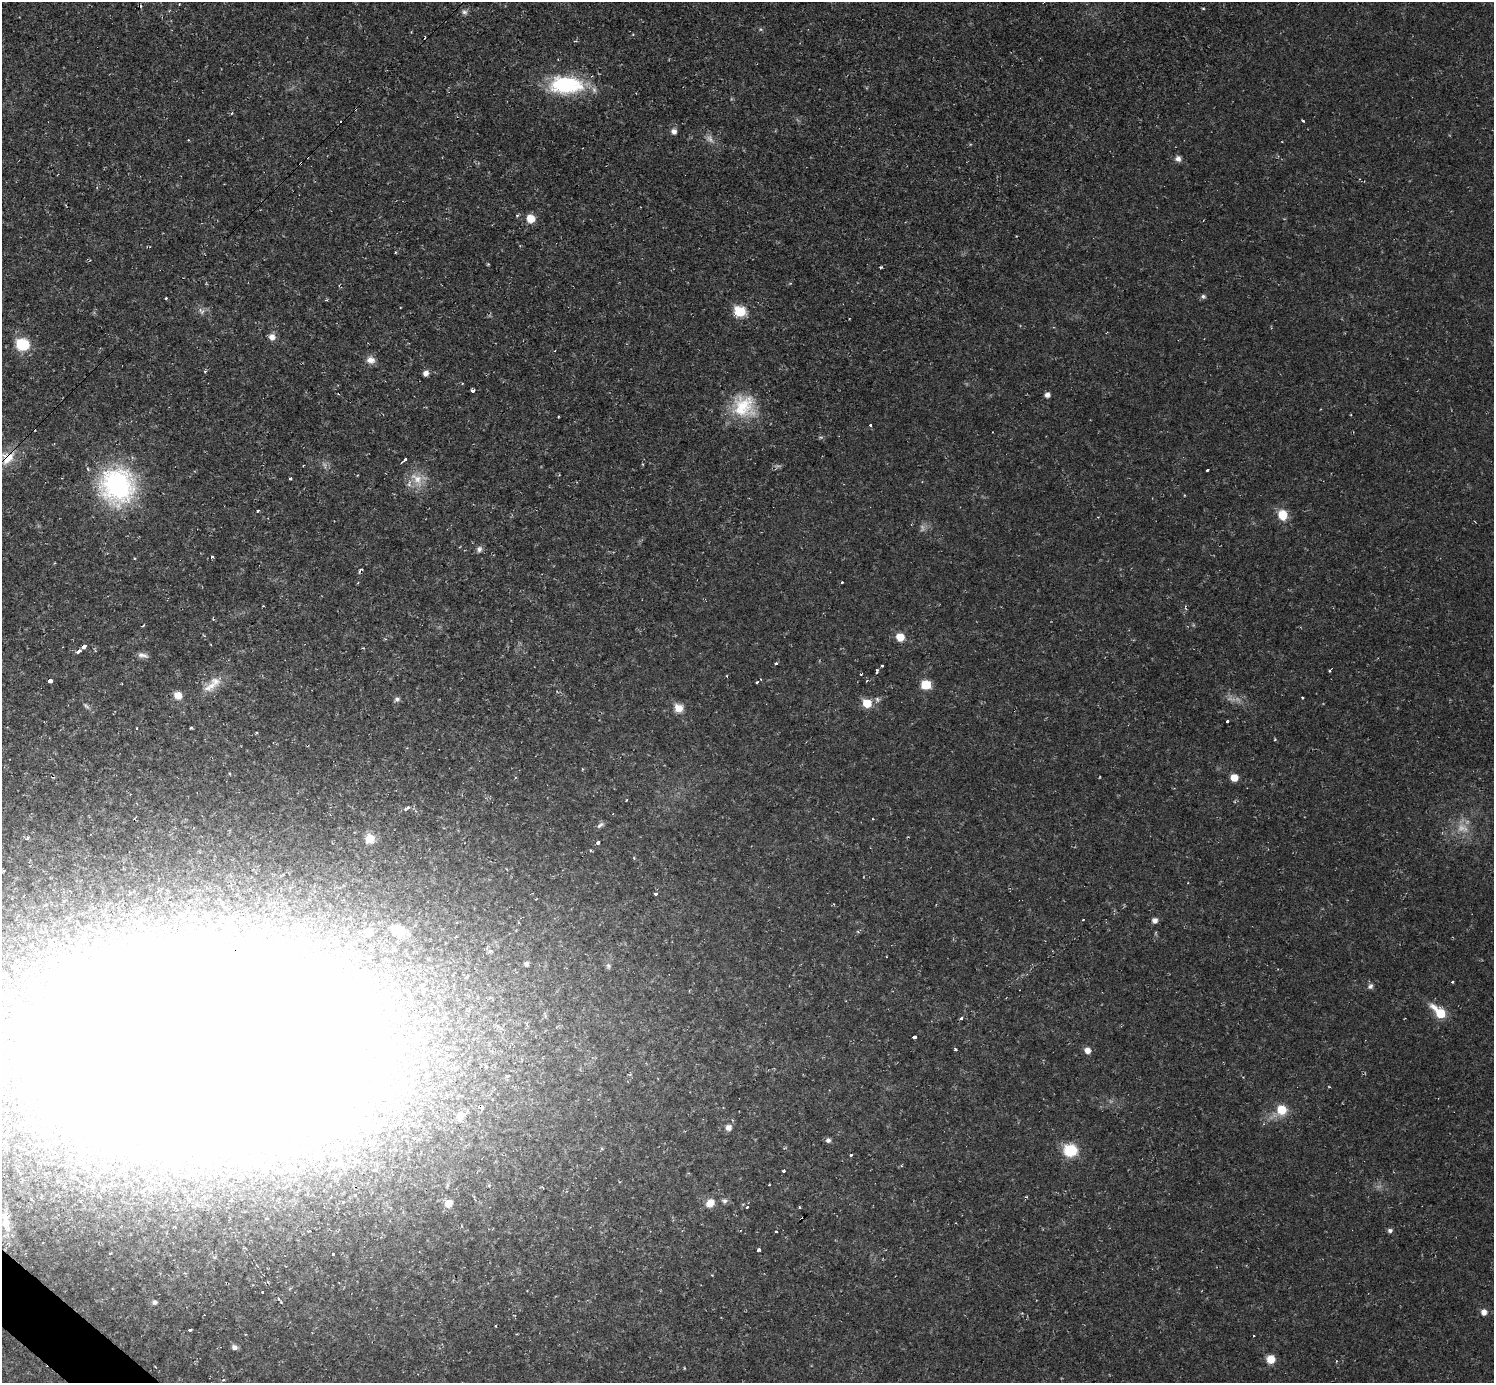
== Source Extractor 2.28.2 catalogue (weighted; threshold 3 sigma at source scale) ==
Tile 7 of 4 x 4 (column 3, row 2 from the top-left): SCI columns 2987-4478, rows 2916-4296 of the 5971 x 5973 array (HDU 1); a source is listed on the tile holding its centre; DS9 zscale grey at full resolution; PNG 1496 x 1385 px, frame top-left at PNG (2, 2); no overlay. Shown black and unused: <1% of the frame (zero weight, under 2 of 3 exposures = <1% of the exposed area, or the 3 px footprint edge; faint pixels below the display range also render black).
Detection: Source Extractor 2.28.2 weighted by HDU 2 'WHT'; one run over the whole footprint, this tile lists its part. Background 0.0316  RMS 0.0069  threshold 0.031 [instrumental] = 3 sigma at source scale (4.5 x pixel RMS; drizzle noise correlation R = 1.50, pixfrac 1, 0.05/0.05 arcsec/px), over >= 5 px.
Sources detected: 127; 3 too faint to see at this stretch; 3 inside a brighter object's white glare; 11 cosmic-ray / hot-pixel residue — not listed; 3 inside a brighter listed object's ellipse — not listed separately; the other 107 listed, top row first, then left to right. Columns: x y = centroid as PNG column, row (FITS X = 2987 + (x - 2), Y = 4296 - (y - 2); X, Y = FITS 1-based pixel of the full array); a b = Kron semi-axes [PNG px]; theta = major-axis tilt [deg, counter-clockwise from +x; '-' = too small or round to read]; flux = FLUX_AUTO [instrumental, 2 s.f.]
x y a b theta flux
179 4 3 2 - 0.51
464 12 8 7 - 2.1
566 85 40 20 -1 56
1303 121 3 3 - 1.5
674 131 7 6 - 3.2
1178 159 8 7 - 2.8
301 163 3 3 - 4
530 218 9 8 - 8.8
1203 296 6 5 - 1.4
201 311 10 7 -49 3
740 311 7 6 - 41
272 337 7 7 - 4.9
22 344 8 7 - 42
371 360 12 10 -16 4.8
426 373 6 6 - 3.4
473 391 3 3 - 33
1047 395 5 5 - 3.2
744 406 31 30 - 32
871 425 3 3 - 2
8 458 20 14 43 13
405 460 7 3 45 2.5
324 466 12 5 -76 2.2
1207 470 3 3 - 1.6
290 479 3 3 - 4.8
417 479 23 13 -49 12
117 485 34 32 -73 120
258 511 3 3 - 2.2
1282 515 9 8 - 14
479 549 8 7 - 2.3
212 556 3 3 - 2.3
842 582 3 3 - 1.2
143 626 5 2 - 0.74
900 637 8 7 - 9.6
84 647 5 3 - 14
79 651 6 4 34 2.9
143 655 14 6 -13 3.2
776 663 3 3 - 1.9
882 665 3 3 - 5.5
1330 670 3 3 - 2.4
877 671 5 3 - 1.1
861 674 3 2 - 1.1
50 680 3 3 - 20
867 681 4 3 - 0.82
757 682 3 2 - 1.1
926 685 6 6 - 21
210 687 22 11 32 10
178 695 8 7 - 8.1
397 699 7 6 - 1.9
877 699 7 5 -48 1.5
867 703 6 6 - 20
86 706 12 4 -42 1.8
679 708 12 11 - 6.8
1227 721 3 3 - 2
191 727 4 3 - 0.84
137 728 3 2 - 0.83
1275 740 3 3 - 0.94
1234 777 6 6 - 9.1
406 808 8 3 44 1.3
600 825 11 5 33 2
28 838 4 4 - 2
369 839 9 8 - 9.9
598 842 4 3 - 3.9
590 850 4 3 - 1.1
3 871 3 3 - 0.89
656 894 3 3 - 1.8
1155 920 6 6 - 3
399 931 18 12 -22 14
491 951 6 4 4 2.1
526 964 6 5 - 1.9
608 966 7 6 - 1.5
1452 982 3 2 - 1.5
1370 986 8 7 - 2
1440 1013 11 6 -44 29
961 1018 4 3 - 3.6
914 1037 3 3 - 11
203 1048 268 141 2 3600
955 1049 3 3 - 1.9
1087 1050 6 6 - 4.7
481 1107 4 3 - 6.8
1282 1110 9 8 - 16
460 1117 11 9 -68 4.1
728 1128 7 7 - 3.7
414 1138 4 4 - 1.7
828 1140 6 5 - 2.1
1070 1150 9 8 - 35
851 1155 3 3 - 2.2
783 1170 3 3 - 9.8
231 1200 4 3 - 1.5
724 1201 7 6 - 1.8
449 1203 7 7 - 7.6
710 1203 8 7 - 8.1
747 1207 3 3 - 1.6
799 1207 3 3 - 2.1
801 1219 4 3 - 12
6 1223 23 11 -76 10
1390 1230 6 5 - 1.8
776 1232 3 3 - 1.8
758 1250 4 3 - 5.6
333 1254 3 3 - 3
262 1292 3 2 - 0.89
154 1302 6 6 - 1.7
1484 1312 6 6 - 3.8
495 1326 3 2 - 0.8
189 1330 4 3 - 2.4
1254 1335 3 2 - 0.74
234 1347 7 6 - 2.5
1271 1359 7 7 - 11
Overlapping masked pixels (flux is a lower limit): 5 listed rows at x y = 301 163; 8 458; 203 1048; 481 1107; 801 1219
Isophote crosses this tile's border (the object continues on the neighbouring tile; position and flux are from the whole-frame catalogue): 1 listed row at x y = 203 1048